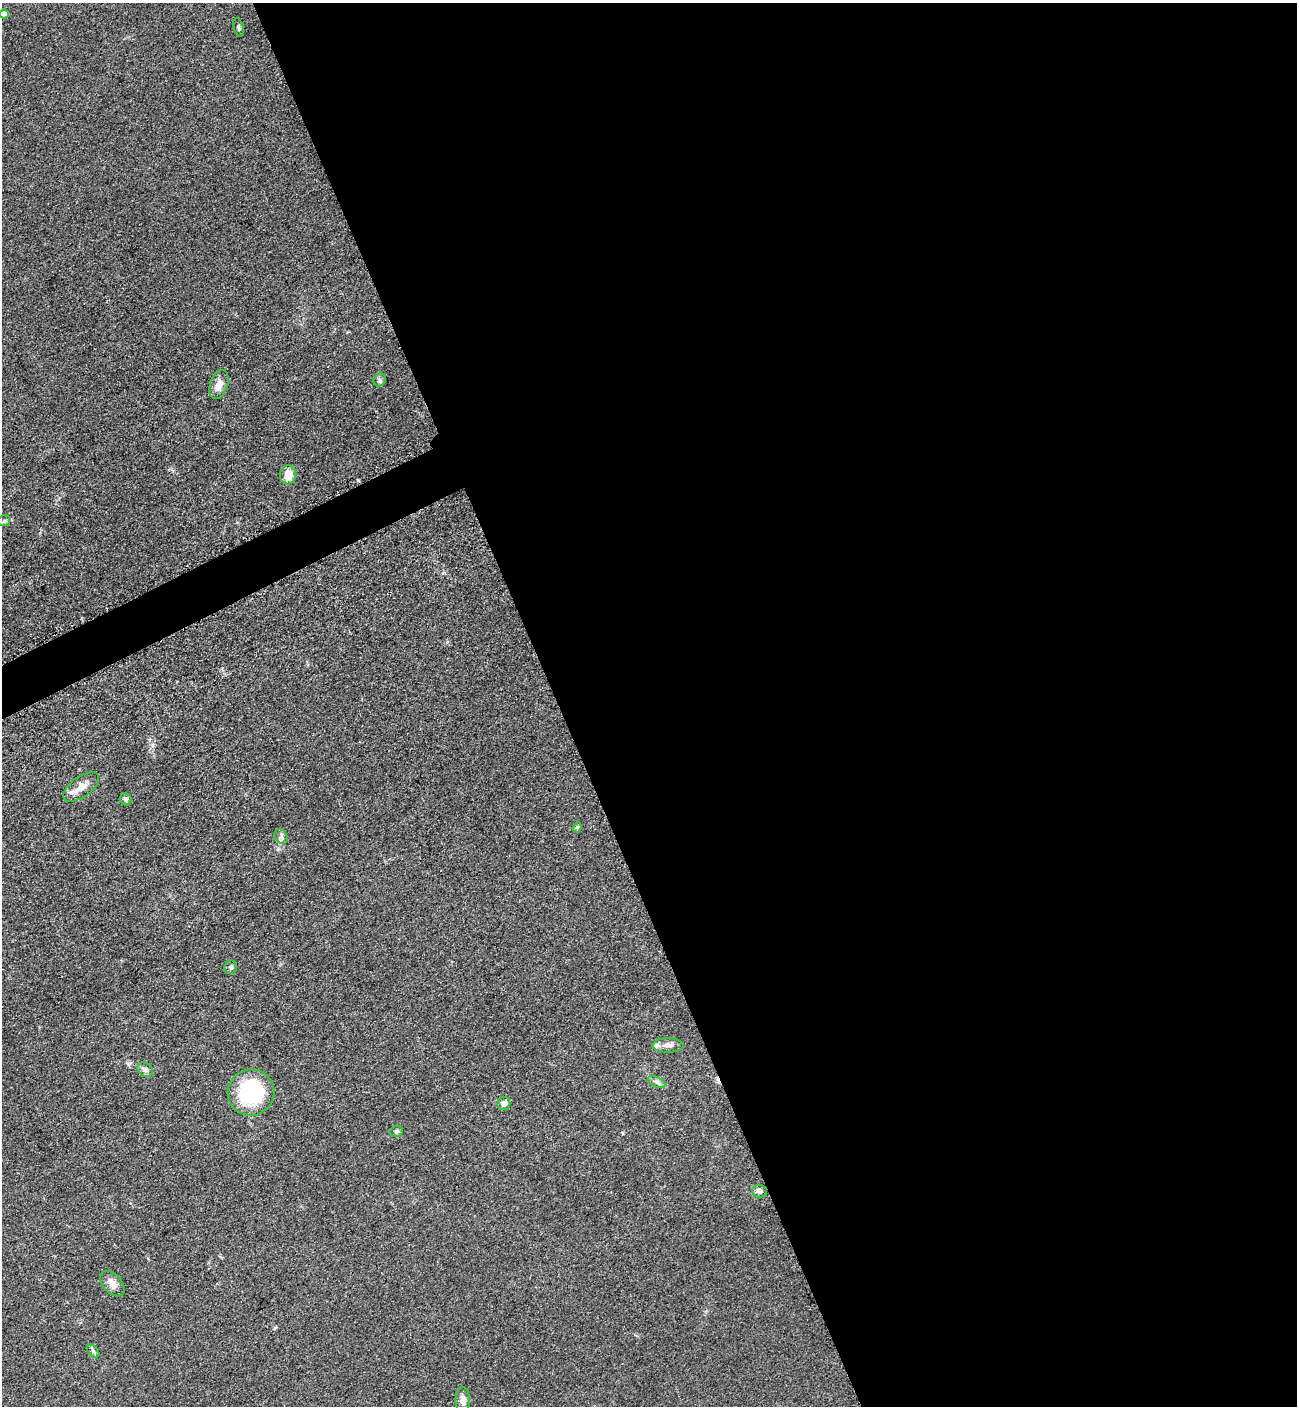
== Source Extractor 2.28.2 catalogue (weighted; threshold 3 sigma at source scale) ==
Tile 8 of 4 x 4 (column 4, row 2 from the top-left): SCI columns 4183-5477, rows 2876-4279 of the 5668 x 5702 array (HDU 1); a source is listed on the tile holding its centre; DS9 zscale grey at full resolution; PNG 1299 x 1408 px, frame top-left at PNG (2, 3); each listed source drawn as its Kron ellipse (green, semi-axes under 4 px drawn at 4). Shown black and unused: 58% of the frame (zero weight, under 3 of 5 exposures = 4% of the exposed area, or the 3 px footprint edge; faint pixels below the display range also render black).
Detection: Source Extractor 2.28.2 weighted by HDU 2 'WHT'; one run over the whole footprint, this tile lists its part. Background 0.0524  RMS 0.006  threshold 0.0272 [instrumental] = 3 sigma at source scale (4.5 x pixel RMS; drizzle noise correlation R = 1.50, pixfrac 1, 0.05/0.05 arcsec/px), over >= 5 px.
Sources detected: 22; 1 inside a brighter listed object's ellipse — not listed separately; the other 21 listed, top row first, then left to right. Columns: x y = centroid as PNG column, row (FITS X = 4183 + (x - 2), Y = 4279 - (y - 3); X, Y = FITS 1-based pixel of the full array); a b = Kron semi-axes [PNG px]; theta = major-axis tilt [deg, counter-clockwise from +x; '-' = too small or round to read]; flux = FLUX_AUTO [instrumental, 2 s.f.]
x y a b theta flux
4 14 5 4 - 2.5
239 27 9 5 -74 1.2
380 380 7 6 - 1.3
219 385 15 9 69 5.5
288 475 9 8 - 7.3
4 521 6 5 - 1.1
81 787 21 10 35 6
126 799 6 5 - 1.3
577 827 5 4 - 0.98
281 837 7 6 - 1.6
231 967 7 6 - 1.4
668 1045 16 7 0 4
145 1070 8 6 -39 2.3
657 1082 9 5 -27 1.7
251 1092 23 23 - 54
504 1104 7 6 - 2.9
397 1131 6 5 - 1.4
759 1191 7 6 - 2.9
112 1284 15 9 -49 4.9
93 1351 8 4 -46 1.2
463 1400 13 7 -89 3.1
Unlisted compact peaks at least as high as the median listed source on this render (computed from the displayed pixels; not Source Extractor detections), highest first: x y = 128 1064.